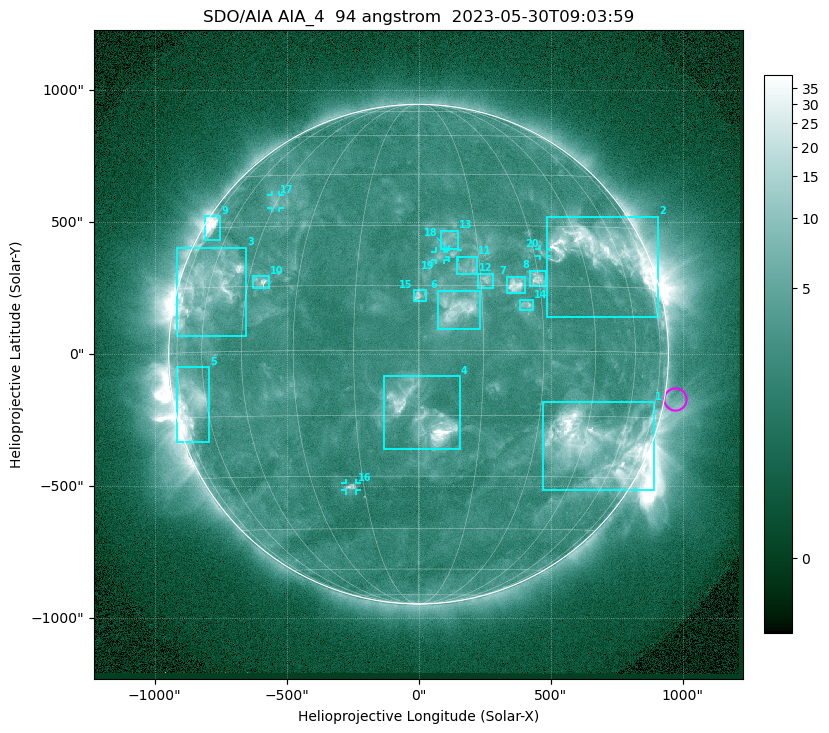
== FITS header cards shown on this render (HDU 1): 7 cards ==
TELESCOP= 'SDO/AIA '           / For AIA: SDO/AIA
INSTRUME= 'AIA_4   '           / For AIA: AIA_ATA1, AIA_ATA2, AIA_ATA3 or AIA_AT
WAVELNTH=                   94 / [angstrom] Wavelength
WAVEUNIT= 'angstrom'           / Wavelength unit: angstrom
DATE-OBS= '2023-05-30T09:03:59.122' / [ISO] Date when observation started; ISO 8
CTYPE1  = 'HPLN-TAN'           / CTYPE1: HPLN
CTYPE2  = 'HPLT-TAN'           / CTYPE2: HPLT

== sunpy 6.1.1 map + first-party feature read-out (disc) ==
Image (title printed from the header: SDO/AIA AIA_4  94 angstrom  2023-05-30T09:03:59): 1024 x 1024 px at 2.4 arcsec/px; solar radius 947 arcsec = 394 px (full disc in frame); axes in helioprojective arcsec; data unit not stated in the header (colour bar unlabelled)
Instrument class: DISC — disc imager (sunpy class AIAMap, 94 A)
Bright regions (active regions / flare kernels): reference = the median radial profile (limb darkening/brightening removed); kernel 9 px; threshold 5 sigma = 3.84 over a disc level ~2.54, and >= 1.15x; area >= 12 px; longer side >= 9 px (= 22 arcsec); searched inside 0.97 R_sun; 20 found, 20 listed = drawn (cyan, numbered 1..; 5 of them under ~33 arcsec drawn as corner ticks so the feature stays visible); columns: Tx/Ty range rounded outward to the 5 arcsec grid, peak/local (2 s.f.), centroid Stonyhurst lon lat
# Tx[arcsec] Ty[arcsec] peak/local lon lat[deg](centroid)
1 470..895 -515..-180 16 +49 -22
2 485..910 140..520 25 +52 +24
3 -915..-650 70..405 9.3 -60 +15
4 -130..155 -360..-85 20 +1 -15
5 -920..-795 -335..-50 8.3 -67 -11
6 75..235 90..240 7.1 +9 +10
7 330..405 230..295 8.3 +24 +15
8 420..485 260..320 6.7 +30 +17
9 -810..-750 430..525 12 -71 +30
10 -630..-565 250..295 7.7 -41 +16
11 145..220 305..370 3.7 +12 +19
12 225..285 250..305 4.7 +16 +16
13 85..150 395..470 3.4 +8 +26
14 385..435 165..205 4.2 +26 +10
15 -20..30 200..245 4.3 +0 +13
16 -275..-235 -515..-490 4.8 -19 -33
17 -560..-525 555..605 3.1 -46 +37
18 115..150 365..395 4.1 +9 +23
19 65..95 355..390 3.5 +5 +22
20 455..485 370..400 3.1 +33 +23
Off-limb structures (1.02-1.3 R_sun): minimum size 162 px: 2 found; the strongest spans PA ~225..305 deg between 1.02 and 1.3 R_sun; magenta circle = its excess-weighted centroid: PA ~260 deg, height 1.04 R_sun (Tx ~970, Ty ~-170 arcsec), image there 1.5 x the reference